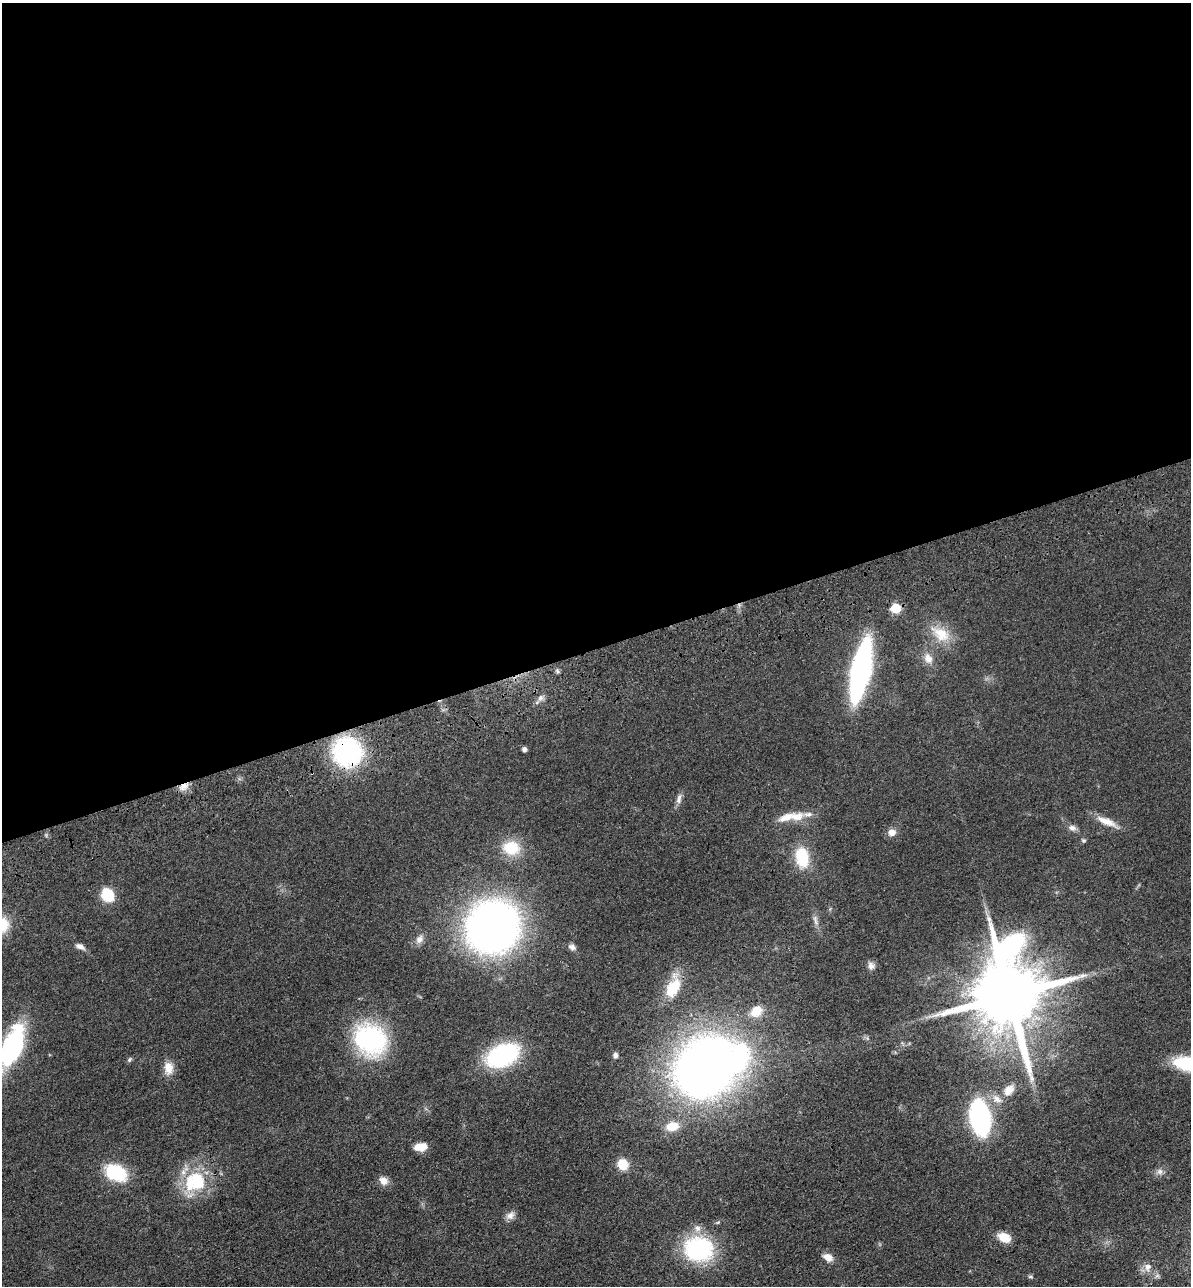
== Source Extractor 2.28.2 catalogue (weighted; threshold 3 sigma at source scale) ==
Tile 2 of 4 x 4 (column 2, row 1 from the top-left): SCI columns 1486-2674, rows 3968-5251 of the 5229 x 5365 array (HDU 1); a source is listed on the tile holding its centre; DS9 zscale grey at full resolution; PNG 1193 x 1288 px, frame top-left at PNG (2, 3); no overlay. Shown black and unused: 50% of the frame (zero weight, under 3 of 4 exposures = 6% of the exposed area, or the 3 px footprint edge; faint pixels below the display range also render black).
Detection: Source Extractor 2.28.2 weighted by HDU 2 'WHT'; one run over the whole footprint, this tile lists its part. Background 0.0462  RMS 0.0058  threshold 0.0259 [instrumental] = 3 sigma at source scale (4.5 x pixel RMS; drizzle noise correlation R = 1.50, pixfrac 1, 0.05/0.05 arcsec/px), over >= 5 px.
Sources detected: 56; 1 inside a brighter object's white glare — not listed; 2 inside a brighter listed object's ellipse — not listed separately; the other 53 listed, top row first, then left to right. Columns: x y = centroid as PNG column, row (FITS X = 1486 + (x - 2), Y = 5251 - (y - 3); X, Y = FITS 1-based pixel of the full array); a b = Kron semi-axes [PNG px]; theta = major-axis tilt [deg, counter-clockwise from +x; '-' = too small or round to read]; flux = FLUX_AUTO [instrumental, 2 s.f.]
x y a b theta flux
895 608 6 5 - 28
941 634 28 17 -35 14
928 658 13 11 -58 5
861 670 39 12 78 190
557 671 7 4 -88 1
540 698 10 7 61 2.4
524 749 4 4 - 2
347 752 24 23 - 84
184 787 15 8 30 4.3
679 799 15 6 77 2.6
808 814 23 6 2 3.9
786 817 22 9 21 7.2
1106 821 29 9 -24 7.6
1072 828 11 8 -19 2.5
892 832 8 7 - 4.6
1083 840 6 5 - 1.1
511 848 21 17 -12 17
802 857 21 13 -81 23
108 895 16 13 -57 13
815 920 15 5 -79 2.6
493 927 34 33 - 410
419 939 14 9 54 3.3
80 946 12 7 -27 2.5
572 947 9 7 -31 2.2
871 966 10 9 - 2.6
673 988 28 16 60 16
1009 995 26 17 -87 7000
756 1011 18 13 42 8.8
370 1039 27 22 -24 98
12 1046 29 13 69 110
502 1055 28 17 24 76
615 1055 6 5 - 1.9
129 1060 7 5 58 1
1190 1064 30 12 -9 48
706 1067 46 39 46 520
168 1068 17 11 -87 6.5
1009 1090 17 11 45 6
980 1118 25 14 -81 110
672 1126 15 11 8 9.3
421 1147 13 7 8 7.6
623 1164 11 10 - 10
1160 1171 9 8 - 2.4
116 1173 20 13 -25 33
383 1181 11 9 -31 4.5
195 1182 33 27 27 31
510 1215 13 9 37 3.1
698 1228 9 8 - 3
1004 1237 13 9 -22 9.5
699 1249 21 18 -6 81
828 1257 12 8 -25 4.5
1148 1267 10 9 - 3.8
1030 1276 6 4 -19 0.8
1157 1276 7 4 19 1.1
Overlapping masked pixels (flux is a lower limit): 3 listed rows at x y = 347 752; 184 787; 1009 995
Isophote crosses this tile's border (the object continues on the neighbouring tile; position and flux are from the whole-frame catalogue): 2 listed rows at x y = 12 1046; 1190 1064